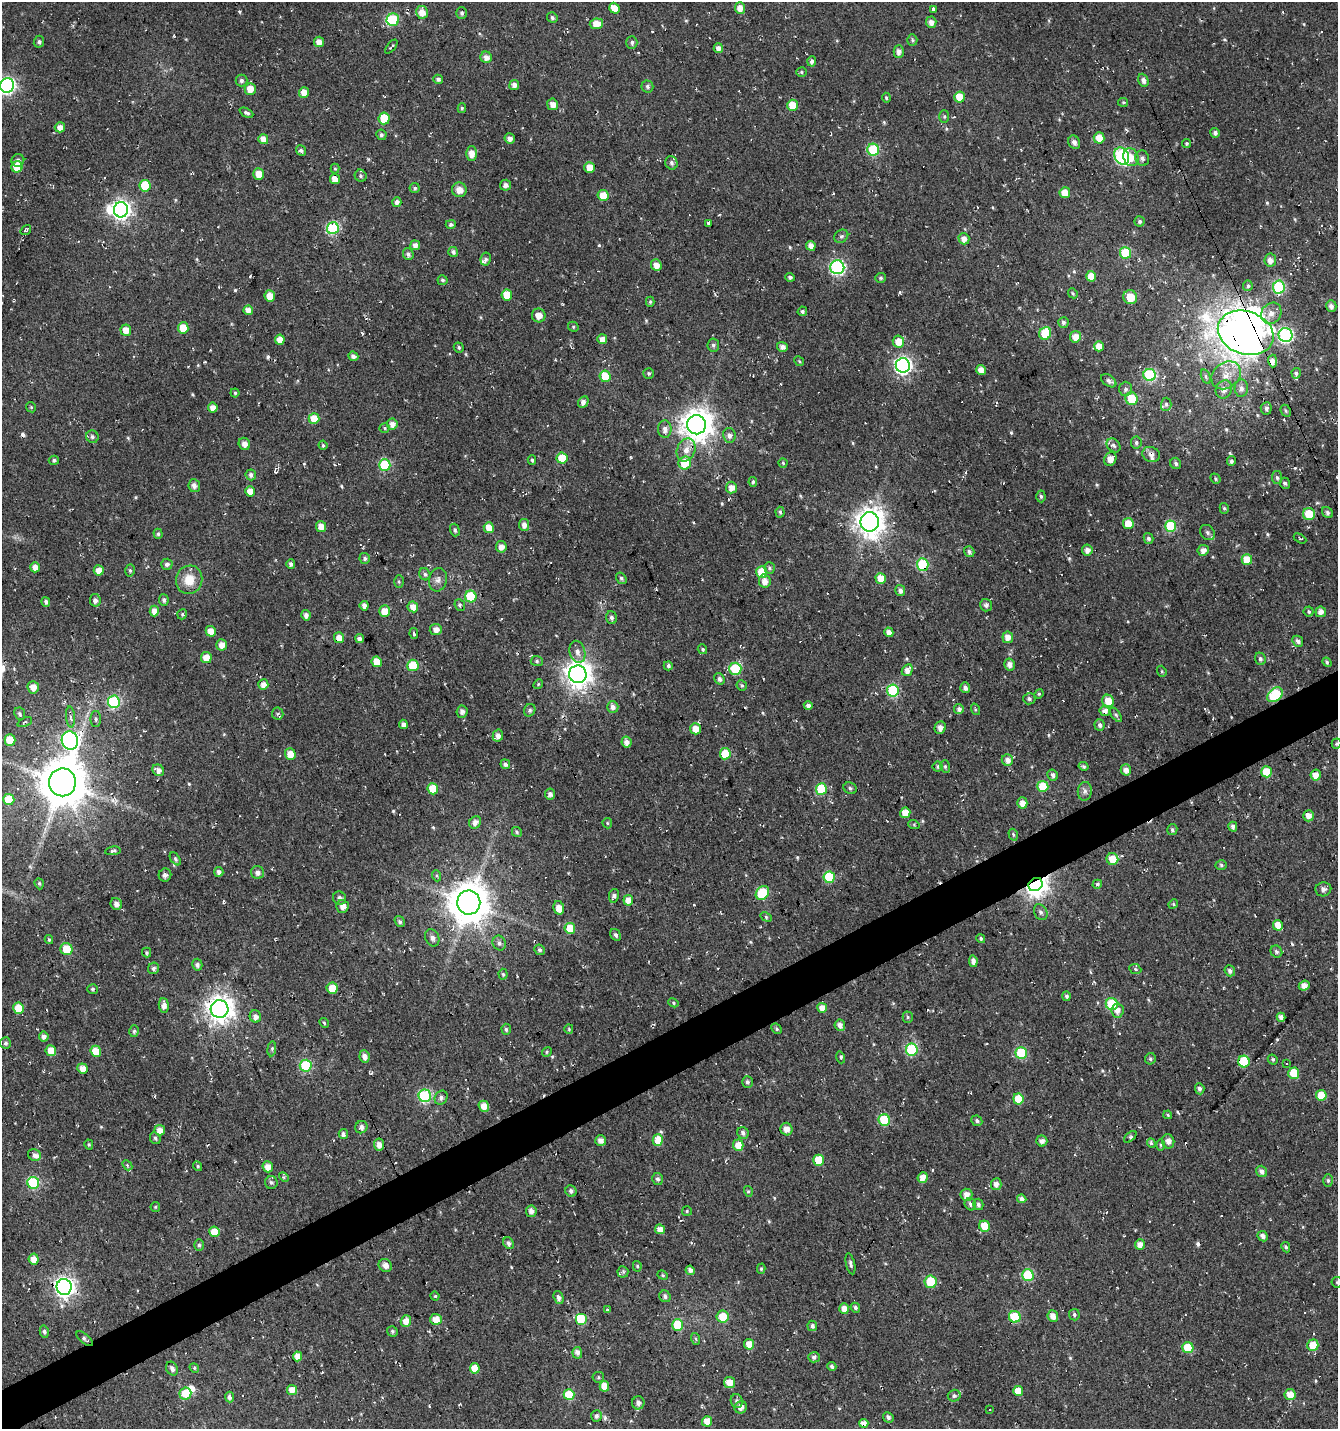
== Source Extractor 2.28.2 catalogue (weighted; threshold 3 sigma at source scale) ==
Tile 7 of 4 x 4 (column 3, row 2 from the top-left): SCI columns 2821-4156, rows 2856-4282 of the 5583 x 5711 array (HDU 1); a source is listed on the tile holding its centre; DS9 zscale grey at full resolution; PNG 1340 x 1431 px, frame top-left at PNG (2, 2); each listed source drawn as its Kron ellipse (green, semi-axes under 4 px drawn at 4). Shown black and unused: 3% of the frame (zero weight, under 3 of 4 exposures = <1% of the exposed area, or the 3 px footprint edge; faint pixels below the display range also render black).
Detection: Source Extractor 2.28.2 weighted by HDU 2 'WHT'; one run over the whole footprint, this tile lists its part. Background -0.00333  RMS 0.01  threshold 0.0457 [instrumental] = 3 sigma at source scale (4.5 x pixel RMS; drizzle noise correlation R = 1.50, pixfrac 1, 0.0396/0.0396 arcsec/px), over >= 5 px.
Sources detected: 622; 3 inside a brighter object's white glare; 25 cosmic-ray / hot-pixel residue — neither listed nor drawn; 7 inside a brighter listed object's ellipse — not listed separately; of the other 587, all 500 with FLUX_AUTO >= 1.27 (the completeness limit of this list) listed and drawn (87 fainter detections not listed), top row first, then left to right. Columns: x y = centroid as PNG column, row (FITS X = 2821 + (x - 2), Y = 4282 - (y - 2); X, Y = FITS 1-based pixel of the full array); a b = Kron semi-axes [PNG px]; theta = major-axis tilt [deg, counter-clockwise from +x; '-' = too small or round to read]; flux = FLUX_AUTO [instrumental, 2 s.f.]
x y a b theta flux
614 8 5 5 - 13
740 8 6 5 - 9.5
934 10 3 3 - 16
422 12 6 6 - 9.6
462 13 6 5 - 2.4
552 18 5 5 - 2.2
393 20 6 6 - 61
931 22 6 5 - 5.6
596 24 7 5 7 14
912 40 5 5 - 1.8
39 42 6 5 - 2.4
319 42 5 5 - 7.8
632 43 6 5 - 2.5
391 47 8 2 50 1.6
718 48 5 4 - 7.3
899 52 6 5 - 5.8
486 57 6 5 - 6.8
812 61 5 4 - 3.8
801 72 5 4 - 1.5
438 79 5 4 - 3
241 80 6 6 - 3
1143 80 7 5 -68 4.3
7 85 7 7 - 260
514 85 5 5 - 5.4
647 86 6 6 - 2.8
250 89 6 5 - 11
304 92 5 5 - 10
960 97 5 5 - 21
886 98 5 4 - 1.5
1123 102 5 4 - 1.3
552 104 6 5 - 6.2
792 105 5 5 - 21
462 108 5 4 - 1.6
246 113 7 4 -27 2.5
944 116 6 5 - 1.7
384 118 6 5 - 35
60 127 5 5 - 6.9
1215 133 5 4 - 3.2
381 135 5 5 - 2.5
510 138 5 5 - 4.7
1099 138 6 5 - 14
263 139 5 5 - 8.2
1074 142 7 5 -62 3.6
1187 144 5 4 - 1.9
301 150 5 4 - 2.5
873 150 6 6 - 68
471 154 7 5 89 9.3
1122 156 9 7 -61 170
1131 157 9 7 -67 10
1142 158 8 7 - 4
18 160 6 6 - 3.3
671 163 7 6 - 3
17 167 6 5 - 21
590 167 5 5 - 13
335 169 5 4 - 1.3
259 174 5 5 - 11
361 176 6 5 - 2.2
335 179 5 5 - 9.4
505 185 5 5 - 4.6
145 186 6 5 - 36
415 188 5 5 - 2
459 190 7 7 - 8.8
1065 193 5 5 - 17
603 195 5 5 - 16
397 202 5 4 - 4.7
121 210 7 7 - 440
1140 221 5 5 - 2.5
709 223 3 3 - 65
451 224 5 4 - 2.6
333 228 6 6 - 110
26 230 6 4 35 1.4
841 236 7 6 - 2.3
964 239 6 5 - 7.6
415 245 5 5 - 5.8
811 246 5 4 - 7.8
453 252 5 4 - 2.5
1126 253 6 5 - 48
408 254 6 5 - 3
486 259 6 5 - 2.9
1270 260 7 6 - 6.7
656 265 6 5 - 9.2
837 267 7 7 - 190
1091 276 5 5 - 13
790 277 5 4 - 2.5
881 278 5 5 - 1.8
442 280 5 5 - 2
1248 286 5 5 - 2.3
1279 287 6 6 - 96
1073 293 5 4 - 1.4
507 295 6 5 - 22
270 296 5 5 - 13
1130 297 7 7 - 17
650 302 5 4 - 1.4
1331 306 6 5 - 4.5
248 310 5 4 - 7.9
802 311 5 4 - 2.4
1271 313 11 9 51 8.6
539 315 7 6 - 8.7
1063 322 5 5 - 2.9
573 327 5 5 - 1.4
183 328 5 5 - 16
126 330 5 5 - 12
1045 333 6 5 - 48
1246 333 28 21 -18 890
1286 335 7 7 - 180
1075 337 6 5 - 11
602 339 5 5 - 8.1
280 340 5 5 - 10
898 342 6 5 - 14
713 345 6 6 - 2.6
1099 346 5 5 - 12
782 347 5 5 - 5.1
459 348 5 4 - 1.9
353 356 5 4 - 4
799 361 5 4 - 1.3
1273 361 6 4 -88 6.3
903 365 7 7 - 310
981 370 5 4 - 8.4
649 373 5 5 - 1.7
1296 373 5 4 - 2
1150 375 6 6 - 86
1226 375 16 12 40 15
605 376 6 5 - 28
1206 376 7 4 -72 2.3
1109 381 8 5 -35 3.3
1241 388 9 6 87 4.7
1126 389 7 6 - 3
1224 389 9 8 - 6.5
235 393 4 4 - 1.5
1131 399 6 6 - 30
583 402 6 5 - 4.2
1166 404 7 5 88 2.4
31 407 5 4 - 1.4
213 408 5 4 - 7.7
1266 408 6 5 - 2.8
1286 411 6 5 - 1.7
314 419 5 5 - 23
392 424 6 5 - 5.7
696 425 9 9 - 1600
385 428 5 4 - 1.4
665 429 9 6 -87 5.4
729 435 7 6 - 4.4
92 437 6 6 - 2.9
1136 442 6 5 - 2.3
244 444 6 5 - 5
323 445 4 4 - 1.6
1114 445 8 6 -45 3.5
686 450 12 9 67 10
1151 454 9 7 -21 5.5
562 458 5 5 - 27
1110 459 7 6 - 8.6
54 460 5 4 - 2.4
532 460 5 4 - 1.9
1231 461 5 4 - 2.6
685 463 6 6 - 24
783 463 4 4 - 1.5
1176 463 6 5 - 2.4
385 465 6 6 - 77
251 475 5 5 - 3.3
1277 478 6 5 - 2.3
1215 479 5 4 - 1.6
753 482 5 4 - 2
1285 483 5 5 - 2.1
194 486 6 6 - 4.8
731 487 6 5 - 8.5
250 491 5 5 - 11
1041 496 6 4 -87 2.1
1224 508 5 4 - 1.8
780 512 5 4 - 1.9
1327 513 6 5 - 3
1309 514 6 6 - 28
870 522 9 9 - 1300
1128 524 5 5 - 19
524 525 6 5 - 6.3
321 526 6 5 - 8.5
1171 526 6 5 - 67
489 528 5 5 - 14
455 530 6 4 -72 1.9
1207 533 8 6 -47 3
158 534 5 4 - 1.8
1148 538 5 5 - 2.6
1300 538 7 3 -29 1.3
501 547 5 5 - 7.2
1087 550 5 5 - 5.5
1203 550 5 5 - 5.7
969 552 5 5 - 3.1
365 558 5 5 - 2.3
1247 560 5 5 - 19
167 564 6 5 - 3.4
291 564 4 4 - 3.2
923 565 6 5 - 74
35 567 5 5 - 7.8
770 568 6 5 - 1.8
99 570 5 5 - 9.1
130 570 6 4 -87 1.8
762 572 6 5 - 33
425 574 6 5 - 2.5
621 578 6 4 -56 2.5
881 578 5 5 - 15
189 580 14 13 - 18
438 580 12 9 78 5.3
399 581 6 5 - 1.5
765 581 7 6 - 6.9
900 591 5 5 - 4.1
471 597 6 6 - 53
95 600 6 5 - 4.5
164 600 5 4 - 2.9
46 602 5 4 - 3
460 605 6 5 - 2
986 605 6 5 - 3
364 606 5 4 - 6.1
413 607 5 5 - 8.9
154 611 5 4 - 8.5
384 611 6 5 - 13
1309 612 5 5 - 1.8
1321 612 5 5 - 6.8
182 614 5 4 - 1.8
306 615 5 4 - 4.8
611 618 6 5 - 3.2
436 630 6 5 - 5.5
211 631 5 5 - 11
889 632 5 4 - 6.7
414 633 5 3 - 1.8
1008 637 6 5 - 8.1
339 638 5 5 - 9.8
360 639 4 4 - 4.5
1298 641 6 5 - 3.5
222 645 5 5 - 7.7
702 649 5 4 - 1.7
577 652 11 7 -74 6.3
206 658 5 5 - 12
1260 659 6 5 - 2.5
537 661 6 5 - 1.8
377 662 5 5 - 18
1327 662 5 4 - 1.6
1009 664 6 5 - 5.1
413 665 6 5 - 39
668 666 4 4 - 2.9
735 669 6 6 - 58
907 670 6 5 - 7.2
1162 671 6 4 -69 1.3
578 674 9 9 - 1100
719 679 6 5 - 3
263 684 5 5 - 7.2
538 684 5 4 - 1.4
742 685 5 5 - 1.7
33 687 6 5 - 8.6
965 688 5 4 - 3.9
893 690 6 6 - 85
1039 694 5 4 - 1.3
1275 695 8 6 38 72
1029 699 6 5 - 2.4
1108 701 6 6 - 15
114 702 6 6 - 110
808 706 4 4 - 4.8
613 707 6 5 - 5.1
959 709 5 4 - 4.4
975 709 6 4 -73 1.4
530 710 6 5 - 2.6
1105 711 5 5 - 6.4
462 712 6 5 - 3.8
20 714 6 5 - 2.1
278 714 6 6 - 2.2
1116 715 8 4 -54 2
70 717 10 4 -84 3
96 719 8 5 -90 2.2
25 722 8 4 22 2
403 724 4 4 - 3.8
1100 725 6 5 - 2.9
940 728 6 5 - 6
696 729 5 5 - 13
498 736 6 5 - 5.6
10 740 5 5 - 24
70 740 9 8 - 290
626 742 5 5 - 6.1
1336 744 5 5 - 1.4
290 754 5 5 - 14
725 754 5 5 - 35
1007 760 6 5 - 6.3
505 764 5 4 - 3.9
945 766 6 5 - 1.9
1083 766 5 4 - 2.2
938 767 5 5 - 1.8
158 770 6 5 - 5.2
1126 770 5 5 - 6.8
1266 772 5 5 - 23
1053 775 6 5 - 3.3
1316 775 5 5 - 8.7
62 782 14 13 - 3800
1043 786 5 5 - 41
850 788 7 5 -29 2.4
433 789 5 5 - 25
821 789 6 5 - 51
1085 791 9 7 83 3.8
550 794 5 5 - 4.2
9 800 5 5 - 34
1022 803 5 5 - 8.1
905 813 5 5 - 16
1309 816 5 5 - 7.3
475 822 6 5 - 5.4
607 823 5 4 - 1.3
914 825 6 3 -20 1.4
1233 827 5 4 - 3.6
1172 829 5 5 - 2.6
517 832 5 5 - 1.9
1013 835 6 4 -72 1.7
113 851 8 4 8 2.1
175 859 7 4 -54 1.9
1112 859 6 6 - 16
1221 865 5 5 - 1.9
219 872 5 4 - 3.7
257 872 7 6 - 3.8
165 875 6 6 - 3.6
437 876 5 3 - 1.5
829 877 6 6 - 57
39 884 6 4 -70 1.4
1036 884 7 6 - 870
1097 884 5 4 - 2.8
1323 889 8 7 - 4.6
762 893 7 6 - 46
614 896 7 5 79 3
339 898 7 6 - 3.8
628 900 5 5 - 9.6
469 902 12 11 - 2800
116 904 6 5 - 5.6
1173 904 5 4 - 1.3
342 906 6 6 - 5.6
559 908 7 5 -78 10
1041 912 8 6 -61 3
766 917 6 4 -28 1.5
400 922 6 4 -56 2.4
1278 925 5 5 - 12
570 928 5 5 - 23
616 935 6 5 - 2.4
432 938 9 6 -65 4.5
981 939 4 4 - 1.8
49 940 4 3 - 1.6
499 943 7 6 - 3.3
66 949 6 6 - 25
539 950 5 5 - 2.5
1276 952 6 5 - 2.6
147 953 5 4 - 1.6
973 961 6 4 -81 4.7
197 965 6 5 - 3.5
153 968 6 5 - 3.1
1135 969 6 5 - 1.7
1230 971 5 5 - 3.6
503 974 5 4 - 1.6
1304 986 5 5 - 5.7
332 988 6 5 - 16
92 989 5 5 - 1.6
1067 996 5 4 - 2.2
673 1003 5 4 - 1.4
1112 1004 6 6 - 51
164 1005 7 5 -86 6
19 1008 5 5 - 25
822 1008 5 5 - 8.3
220 1009 9 9 - 1100
1117 1010 7 6 - 6.4
255 1016 6 5 - 5.6
908 1017 5 5 - 1.6
1281 1017 4 4 - 4.4
324 1023 5 4 - 1.4
840 1025 6 5 - 5.1
506 1029 6 4 -87 2.3
569 1029 5 4 - 1.3
777 1029 6 4 -43 1.7
134 1031 6 5 - 1.9
44 1036 5 5 - 5
5 1043 5 5 - 2.3
272 1049 7 4 83 2.2
912 1050 6 6 - 83
51 1051 5 5 - 16
96 1051 5 5 - 18
547 1052 5 4 - 1.4
1021 1053 6 5 - 58
364 1056 6 5 - 5.4
841 1057 6 4 -73 1.7
1150 1059 6 5 - 2
1273 1060 5 4 - 1.6
1244 1061 6 6 - 76
1287 1063 3 3 - 1.4
306 1066 6 6 - 79
83 1068 5 5 - 9.4
1294 1073 5 5 - 29
747 1082 6 5 - 2.6
1200 1089 5 5 - 3.3
1321 1095 5 5 - 19
425 1096 6 6 - 120
441 1098 7 6 - 3.7
1018 1099 5 5 - 23
484 1106 5 5 - 11
1168 1115 4 3 - 1.4
884 1120 6 5 - 58
977 1121 5 5 - 2.4
361 1127 6 6 - 4.8
786 1129 6 6 - 6.3
160 1130 5 5 - 9.8
743 1133 6 5 - 3.4
343 1134 5 4 - 5.7
1130 1137 7 3 41 1.9
155 1138 6 5 - 2
658 1140 5 5 - 17
601 1141 5 5 - 5.3
1042 1141 5 5 - 4.6
1168 1141 7 6 - 5.3
1151 1143 5 4 - 2.6
89 1144 5 4 - 1.5
379 1144 6 5 - 7.6
738 1145 5 5 - 11
1160 1145 6 4 -89 1.4
34 1155 6 6 - 3.9
819 1160 5 5 - 27
127 1165 6 4 -48 1.4
198 1166 5 4 - 1.5
268 1167 5 5 - 9.2
1262 1171 6 5 - 4.9
284 1177 6 4 -44 1.5
923 1178 5 5 - 8.1
658 1179 6 5 - 2.6
1328 1181 6 5 - 2
271 1182 6 6 - 2.7
33 1183 6 6 - 96
996 1184 6 5 - 5.4
571 1191 6 5 - 3
748 1191 5 3 - 1.4
966 1195 6 6 - 7.8
1022 1199 4 4 - 4.6
970 1204 6 5 - 2.8
978 1204 6 5 - 3
155 1207 5 4 - 1.3
531 1211 6 5 - 5.4
687 1211 5 5 - 1.4
985 1226 6 5 - 16
660 1229 5 4 - 7.6
214 1232 5 5 - 16
1263 1236 5 5 - 4.6
508 1243 6 5 - 3.1
1140 1244 5 5 - 6.7
199 1245 6 4 90 2
1286 1247 5 4 - 1.6
34 1259 5 5 - 11
850 1264 11 4 -77 3
385 1265 7 6 - 5.4
637 1266 5 4 - 1.7
761 1269 5 4 - 1.4
690 1270 5 4 - 4.1
623 1272 5 5 - 2.5
663 1275 5 4 - 1.3
1028 1275 6 5 - 59
931 1282 6 6 - 37
1337 1282 5 5 - 1.4
64 1287 8 7 - 620
435 1296 4 4 - 1.4
665 1296 6 5 - 3.3
559 1298 7 5 -73 4
855 1308 5 4 - 2.5
844 1309 5 5 - 7.9
608 1310 4 4 - 1.3
1074 1315 6 5 - 2.2
1053 1316 6 5 - 6.7
723 1317 6 6 - 17
1015 1317 6 5 - 43
436 1319 6 5 - 11
581 1319 6 6 - 35
406 1321 5 5 - 9.2
678 1325 6 5 - 40
812 1326 5 5 - 3.1
392 1331 5 5 - 1.9
44 1332 6 4 -76 2.9
85 1339 10 4 -41 2.6
696 1339 6 4 -71 1.4
749 1344 5 5 - 14
1313 1345 6 5 - 18
1188 1348 5 5 - 32
577 1353 6 5 - 5.3
297 1356 5 4 - 8.3
814 1357 6 5 - 3
832 1366 4 4 - 2.8
194 1368 5 4 - 1.5
475 1368 5 5 - 14
172 1369 7 5 -61 4.6
598 1377 6 5 - 1.6
729 1383 5 5 - 13
604 1386 5 5 - 12
292 1390 5 5 - 10
1018 1391 5 5 - 12
185 1393 6 6 - 18
569 1395 5 5 - 28
1290 1395 5 5 - 11
954 1396 6 6 - 2.5
229 1397 5 4 - 3.1
737 1401 7 6 - 3.1
638 1403 6 6 - 4.7
741 1407 6 6 - 5.9
989 1409 3 3 - 2.5
596 1416 6 5 - 3.4
888 1417 5 5 - 3.1
707 1421 5 5 - 11
864 1423 5 4 - 7.7
Overlapping masked pixels (flux is a lower limit): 18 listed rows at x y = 246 113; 384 118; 709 223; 1246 333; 1309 514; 923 565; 339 638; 1275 695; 1105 711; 70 740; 62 782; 1036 884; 469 902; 1244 1061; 64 1287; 1015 1317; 85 1339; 864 1423
Isophote crosses this tile's border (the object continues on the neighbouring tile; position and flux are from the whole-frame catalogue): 4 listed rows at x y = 7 85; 17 167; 1336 744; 1337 1282